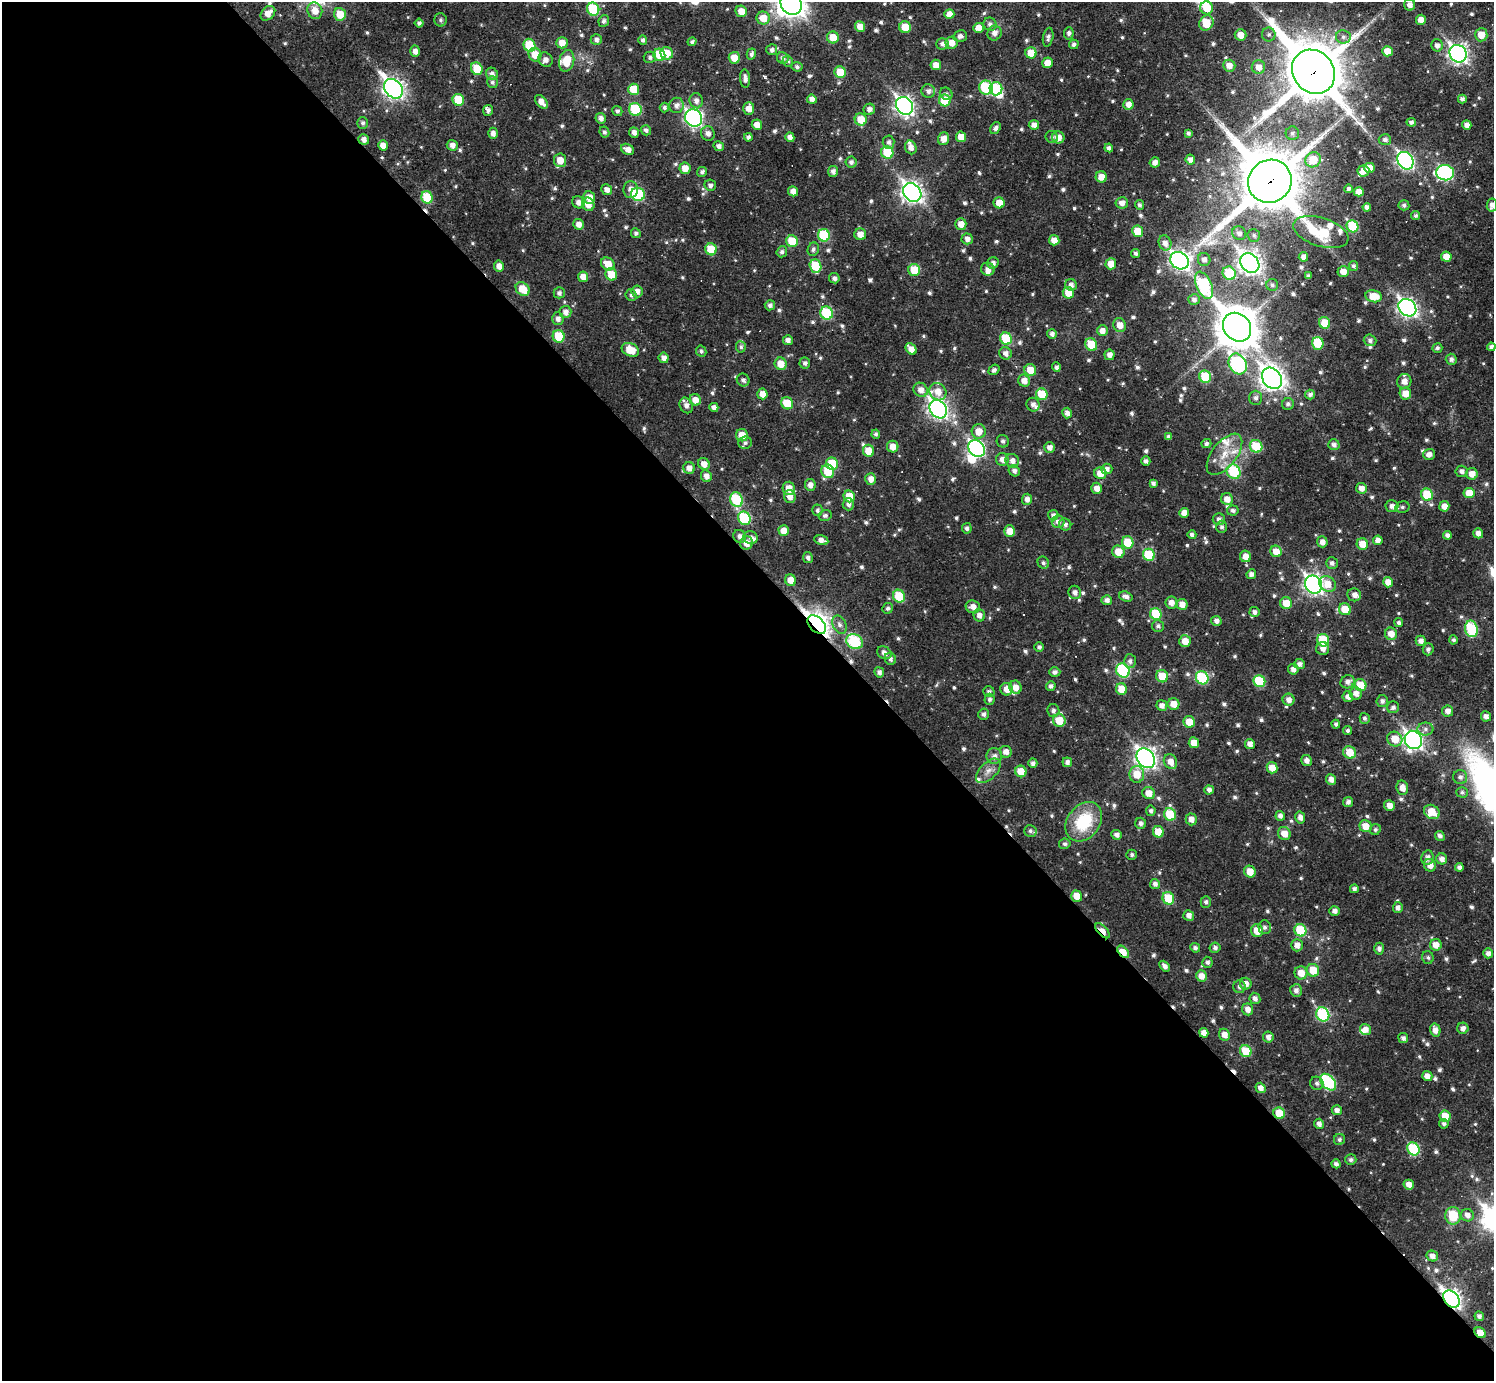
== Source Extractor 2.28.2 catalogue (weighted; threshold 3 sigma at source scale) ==
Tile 9 of 4 x 4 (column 1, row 3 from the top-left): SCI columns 1-1492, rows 1537-2915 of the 5971 x 5969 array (HDU 1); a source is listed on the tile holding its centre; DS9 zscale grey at full resolution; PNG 1496 x 1383 px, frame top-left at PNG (2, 2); each listed source drawn as its Kron ellipse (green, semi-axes under 4 px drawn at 4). Shown black and unused: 58% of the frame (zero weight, under 2 of 3 exposures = <1% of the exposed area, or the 3 px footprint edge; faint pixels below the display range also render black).
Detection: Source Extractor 2.28.2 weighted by HDU 2 'WHT'; one run over the whole footprint, this tile lists its part. Background 0.0245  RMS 0.0052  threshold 0.0232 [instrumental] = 3 sigma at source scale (4.5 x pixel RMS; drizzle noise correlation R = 1.50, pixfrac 1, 0.05/0.05 arcsec/px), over >= 5 px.
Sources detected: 796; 2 inside a brighter object's white glare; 5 cosmic-ray / hot-pixel residue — neither listed nor drawn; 21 inside a brighter listed object's ellipse — not listed separately; of the other 768, all 500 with FLUX_AUTO >= 1.25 (the completeness limit of this list) listed and drawn (268 fainter detections not listed), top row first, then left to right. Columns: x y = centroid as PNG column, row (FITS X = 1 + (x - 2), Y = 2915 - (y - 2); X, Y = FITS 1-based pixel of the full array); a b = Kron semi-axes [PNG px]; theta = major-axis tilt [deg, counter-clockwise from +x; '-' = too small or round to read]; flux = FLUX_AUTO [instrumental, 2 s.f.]
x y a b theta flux
791 4 12 10 -47 550
1410 5 5 5 - 3.1
1207 8 6 6 - 9.8
593 9 6 6 - 29
315 11 8 7 - 5.3
741 11 6 5 - 5.8
268 13 8 6 46 5.1
340 14 6 6 - 9.2
949 14 5 5 - 4.8
763 18 6 6 - 7.6
441 20 7 6 - 1.3
1421 20 5 5 - 4.7
604 21 6 5 - 1.5
419 23 4 4 - 1.6
1206 23 8 7 - 13
990 24 7 6 - 2.1
860 27 5 5 - 5.1
905 27 6 6 - 8.1
978 28 5 5 - 5.3
994 33 7 7 - 3
1069 33 6 4 83 1.6
1240 35 6 5 - 6
1269 35 7 7 - 1.8
1481 35 6 6 - 6.6
960 36 7 6 - 2.1
833 37 6 6 - 8.6
1048 37 9 5 79 1.9
1343 37 7 6 - 1.9
596 40 5 5 - 1.9
643 40 5 4 - 1.6
692 42 4 4 - 1.3
562 43 6 5 - 5.5
952 43 6 6 - 5
942 44 6 6 - 2.3
1074 44 5 5 - 1.7
529 45 6 6 - 18
1437 45 6 6 - 2.6
772 50 5 5 - 1.8
415 51 5 5 - 2.9
1387 51 5 5 - 6.5
667 53 6 6 - 9.3
1031 53 5 5 - 8.5
751 54 5 4 - 1.6
1458 54 9 8 - 220
535 55 7 6 - 7.8
659 55 6 6 - 14
650 57 6 5 - 1.4
734 58 6 5 - 6.3
783 58 6 5 - 1.9
545 60 8 6 -51 2.8
567 61 11 7 76 11
788 61 5 5 - 1.3
1048 63 5 5 - 5.9
936 65 5 5 - 4.4
1229 66 6 6 - 4.5
797 67 5 4 - 1.5
1258 67 7 6 - 4.4
477 69 6 5 - 12
840 72 6 5 - 10
1313 72 23 20 -50 3400
492 74 6 5 - 2.4
745 79 9 5 -84 2.4
492 82 6 5 - 1.4
986 88 7 7 - 34
394 89 11 8 -50 270
634 89 5 5 - 12
996 89 6 6 - 29
928 91 7 6 - 2
946 94 6 6 - 1.5
812 99 5 4 - 2.6
1462 99 4 4 - 1.7
458 100 6 5 - 15
945 100 6 6 - 16
696 101 7 6 - 2.6
541 102 8 5 -50 4
1128 104 5 5 - 3.8
677 105 8 7 - 2.7
904 106 9 8 - 210
664 108 5 4 - 1.4
749 108 6 5 - 4.7
635 109 6 6 - 27
869 109 6 5 - 2.6
488 110 5 5 - 1.8
617 111 5 5 - 1.3
601 118 5 5 - 2.4
694 118 9 8 - 150
861 119 6 6 - 9.4
1411 122 5 4 - 1.7
363 123 6 5 - 1.4
757 125 5 5 - 4
1034 125 5 5 - 3.2
1467 125 5 4 - 3
995 128 6 4 52 1.8
646 130 5 5 - 1.8
604 132 6 4 -65 1.3
634 132 5 4 - 2.4
493 133 5 5 - 2.7
708 133 7 7 - 2.8
1188 133 4 3 - 1.3
1292 133 7 6 - 1.4
748 137 4 4 - 1.8
790 137 5 4 - 3
961 137 5 5 - 5.7
1052 137 6 5 - 1.3
1058 137 6 6 - 4.7
364 139 5 5 - 2.6
944 139 6 5 - 4.7
1385 140 6 5 - 1.9
889 142 6 6 - 2
383 145 5 5 - 4.2
452 145 5 5 - 2.7
719 146 5 5 - 2.2
911 147 7 5 -67 3.2
1109 148 4 4 - 1.9
627 149 7 5 -28 3.4
887 153 6 6 - 17
1190 159 5 4 - 2.5
560 160 7 6 - 6.6
1313 160 8 7 - 11
1405 161 9 7 -57 140
851 162 5 5 - 1.9
1155 162 5 5 - 3.1
685 168 6 5 - 5.4
1369 168 5 5 - 7
833 171 5 5 - 2.3
1363 171 6 5 - 3.4
702 172 5 4 - 1.6
1445 173 9 7 -5 84
1101 177 5 5 - 4.7
1270 181 22 21 - 3900
710 185 6 5 - 1.8
1349 189 4 4 - 1.6
607 190 5 5 - 3.1
631 190 8 7 - 3.3
793 191 5 5 - 3.7
1359 192 5 4 - 4.5
912 193 10 8 -48 280
638 194 7 6 - 33
427 197 6 5 - 17
589 197 6 5 - 5.6
578 202 6 6 - 2.9
999 203 5 5 - 6
1122 203 6 5 - 3.3
588 204 7 6 - 5.1
1139 205 5 4 - 1.4
1404 205 5 5 - 1.4
1492 205 7 5 80 2.7
1367 207 4 4 - 2.2
1415 216 4 4 - 1.3
578 224 5 5 - 3.5
961 224 5 5 - 4.9
1353 226 6 5 - 24
1138 231 6 5 - 9.9
1321 232 28 14 -18 39
636 233 5 4 - 1.4
1239 233 7 6 - 2.5
860 234 6 6 - 4.3
824 235 6 6 - 25
1254 235 6 6 - 1.4
967 239 5 5 - 2.9
1054 240 5 5 - 4.8
792 241 6 5 - 15
1165 243 8 6 -69 2.9
711 249 6 5 - 13
813 249 7 5 66 1.5
782 252 5 5 - 1.7
1136 253 4 4 - 1.3
1303 257 5 4 - 2.9
1446 257 5 5 - 6.5
1204 259 6 6 - 2.2
1180 261 10 8 -36 180
993 263 6 5 - 2.1
1250 263 10 8 -48 320
608 264 7 6 - 6.6
1111 264 5 5 - 6.4
499 266 5 5 - 3.5
815 266 7 5 -70 16
1354 266 5 4 - 1.3
988 269 7 6 - 2.7
914 270 6 6 - 11
1343 272 6 5 - 4.5
1229 273 7 6 - 19
611 274 6 5 - 8.7
1308 276 4 4 - 1.4
583 277 5 5 - 4.7
834 278 5 5 - 1.8
1071 285 6 5 - 2.4
1204 285 14 7 -66 44
1272 285 6 6 - 1.3
523 289 8 6 -46 11
637 291 6 5 - 2.6
559 293 5 5 - 1.7
1068 293 6 5 - 7.5
631 295 6 5 - 1.3
1373 296 8 6 -11 10
1194 300 6 5 - 1.8
770 305 5 5 - 1.9
1407 308 10 8 -41 200
565 312 6 6 - 3
827 313 6 6 - 31
558 319 6 6 - 2.5
1325 323 6 5 - 11
1120 325 7 6 - 4.9
1237 327 15 13 -49 1400
1102 331 5 5 - 3.4
1052 334 5 5 - 2.1
559 336 6 6 - 14
1006 339 6 5 - 21
788 340 5 5 - 2.6
1370 340 6 6 - 2
1318 343 6 6 - 15
1091 344 6 5 - 14
741 347 6 5 - 1.3
1491 347 4 4 - 1.9
1437 348 5 5 - 1.3
911 349 6 5 - 4.5
630 350 9 6 -24 9.8
701 351 6 5 - 1.3
1005 353 6 6 - 2.7
1109 355 5 5 - 2.8
664 358 5 5 - 2.8
1451 359 5 5 - 1.9
805 363 5 5 - 1.7
781 364 6 6 - 7.6
1238 364 11 8 -61 68
1056 367 5 4 - 1.6
994 370 6 4 39 1.3
1030 370 6 5 - 7.7
1205 377 6 6 - 18
1272 378 11 9 -52 390
743 380 7 6 - 2
1024 381 6 6 - 4.3
1404 381 7 7 - 4
921 390 7 6 - 3.8
938 392 9 8 - 5.5
1405 393 6 5 - 6
762 394 5 5 - 4.4
1042 394 6 5 - 14
1310 394 5 5 - 2.1
1256 398 7 6 - 2
695 400 6 5 - 5.1
787 403 6 5 - 12
1288 404 6 5 - 1.6
686 405 8 6 -66 2.8
1033 405 7 6 - 2.3
714 407 5 4 - 2.4
938 409 10 8 -51 210
1067 413 5 4 - 2.7
979 431 7 7 - 6.4
876 434 4 4 - 1.5
742 435 6 6 - 6.7
1169 437 4 4 - 1.8
1003 441 6 6 - 1.7
745 443 7 6 - 1.3
1206 444 5 4 - 1.5
1334 445 6 5 - 2.1
1256 446 6 6 - 17
893 447 6 5 - 5.7
1049 447 5 5 - 2.9
977 449 9 7 -47 110
869 451 6 5 - 8.6
1224 454 24 12 52 11
1429 454 6 5 - 2.8
1002 460 6 6 - 3.3
1012 461 7 6 - 3.1
1146 461 5 4 - 1.8
704 464 6 5 - 4.3
832 464 6 6 - 14
689 468 6 5 - 3.1
1107 469 5 5 - 2.3
828 471 7 6 - 14
1014 471 6 5 - 2.1
1461 471 6 5 - 2.2
1234 472 7 6 - 28
1100 473 6 6 - 7.1
1472 474 6 5 - 5.2
706 476 6 5 - 3.3
871 479 6 5 - 3.8
1153 483 4 4 - 1.8
810 485 6 5 - 3.1
789 488 7 6 - 6.5
1097 488 5 5 - 4
1361 488 5 5 - 3.4
1469 493 5 5 - 6.5
1427 495 6 5 - 16
849 496 6 5 - 8.3
790 497 6 6 - 4
1027 499 5 5 - 2.7
1227 499 6 5 - 4.5
736 500 7 6 - 29
848 504 6 5 - 2.1
1392 506 6 6 - 2.9
1444 506 5 5 - 4.3
1402 507 7 5 14 1.3
817 510 6 5 - 1.3
1233 511 6 5 - 1.6
1184 513 5 5 - 4.2
1053 515 5 5 - 1.8
825 516 6 5 - 1.5
744 518 7 6 - 32
1219 519 6 6 - 1.9
1058 522 6 6 - 2.5
1065 525 6 6 - 2.1
1222 527 6 5 - 1.5
967 528 5 5 - 1.6
784 531 5 5 - 6.4
1010 531 6 5 - 5.6
1478 533 5 5 - 3
1192 535 4 4 - 1.5
1447 535 4 4 - 2.2
740 536 7 6 - 2.8
751 538 7 6 - 2.3
821 540 7 4 -13 2.9
1378 540 5 4 - 3.2
1128 542 6 5 - 14
1322 542 5 5 - 2.9
747 543 7 6 - 4.9
1362 544 6 5 - 7
1276 551 6 5 - 5.7
1118 552 6 6 - 8
1149 555 6 6 - 22
1245 556 6 5 - 5
808 558 5 5 - 1.6
1043 563 6 5 - 1.5
1332 563 6 6 - 1.9
1251 574 5 5 - 2.4
790 580 6 5 - 5.3
1388 582 5 5 - 4.6
1314 584 9 8 - 220
1328 584 9 7 -39 6.6
1075 592 6 6 - 2.4
1354 595 7 6 - 3.2
899 596 6 6 - 17
1126 597 7 5 -20 2.2
1107 600 5 5 - 2.4
1171 603 6 6 - 3.3
1286 603 6 6 - 7.2
1182 604 5 5 - 4.3
973 607 7 6 - 3.4
887 608 5 5 - 1.4
1345 609 6 5 - 8.8
1254 612 5 5 - 2
1156 614 6 5 - 18
979 615 6 5 - 2.8
1216 621 5 5 - 2.3
1399 623 4 4 - 1.3
817 624 11 7 -47 430
840 625 9 6 -64 2.1
1158 626 6 6 - 1.6
1471 629 8 6 -78 31
1391 634 6 6 - 5.1
1323 640 6 5 - 22
1453 640 4 4 - 1.3
855 641 8 7 - 37
1185 641 6 6 - 5.9
1421 641 5 5 - 2.6
1039 647 5 5 - 1.5
1323 649 6 6 - 3
1428 649 6 5 - 1.7
884 653 8 6 -30 2.6
890 659 6 5 - 1.7
1130 661 7 6 - 1.8
1299 664 5 5 - 2.2
1293 669 5 5 - 2.8
1123 670 7 6 - 42
879 672 5 4 - 1.8
1055 672 5 5 - 1.8
1162 676 6 6 - 10
1202 678 7 6 - 36
1259 681 6 5 - 22
1348 682 7 6 - 2.9
1360 685 6 5 - 12
1051 686 5 4 - 1.7
1016 687 7 6 - 4.5
1006 689 6 6 - 4.8
1121 689 6 5 - 9.2
989 691 6 5 - 1.3
1356 693 6 6 - 3.5
1348 697 5 5 - 3.1
989 699 5 5 - 1.5
1289 700 6 6 - 3
1382 701 6 5 - 1.8
1174 704 6 5 - 5.9
1162 706 5 5 - 2.9
1393 707 6 6 - 1.8
1053 711 6 6 - 1.9
1448 711 5 5 - 3.1
984 714 5 5 - 1.8
1486 716 5 5 - 2.7
1365 718 5 5 - 1.4
1059 721 6 6 - 11
1189 722 6 5 - 7.1
1336 724 4 4 - 1.5
1425 729 8 6 0 1.9
1348 731 4 4 - 1.3
1395 739 8 7 - 9.2
1413 740 9 8 - 210
1194 743 5 5 - 5.2
1250 744 5 5 - 3.3
1006 752 6 6 - 3.2
1350 752 6 6 - 9.3
994 756 8 8 - 2.7
1146 758 11 8 -52 250
1307 761 5 5 - 2.6
1067 762 5 4 - 2
1170 762 7 6 - 4.3
1033 763 5 4 - 1.9
1272 768 6 5 - 6
988 771 15 8 44 4.1
1021 771 6 5 - 8
1137 774 8 7 - 9.3
1460 777 7 7 - 2
1331 779 5 5 - 3.3
1402 788 7 5 -80 4.3
1209 790 5 4 - 2.1
1462 792 5 5 - 1.3
1149 793 6 6 - 5.2
1348 802 5 5 - 1.9
1389 805 5 5 - 4.2
1151 811 5 5 - 1.3
1432 812 8 6 -30 11
1170 814 6 5 - 17
1280 816 5 4 - 2.3
1300 817 6 5 - 2.7
1191 819 6 5 - 3.4
1084 822 21 16 53 27
1141 823 5 5 - 1.9
1366 826 6 6 - 6.5
1375 829 5 5 - 1.3
1030 831 6 6 - 1.4
1158 832 6 5 - 9.9
1284 833 7 6 - 5.5
1117 835 5 5 - 2.3
1440 836 5 4 - 1.8
1065 844 6 5 - 1.4
1132 855 5 5 - 1.4
1427 857 7 6 - 2.8
1442 859 5 5 - 2.7
1430 865 6 6 - 4.4
1459 867 4 4 - 1.9
1250 872 6 5 - 6.6
1155 884 5 5 - 2.1
1354 889 4 4 - 1.6
1077 896 5 5 - 7.5
1168 898 6 5 - 16
1206 902 6 5 - 1.6
1398 907 5 5 - 2
1335 911 5 4 - 2.4
1189 915 5 5 - 2.8
1265 927 7 6 - 1.8
1300 930 6 6 - 19
1103 931 9 4 -46 8.7
1257 931 6 6 - 7.4
1297 945 6 6 - 3.6
1436 945 6 5 - 5.2
1195 948 5 4 - 1.5
1215 948 5 5 - 1.6
1379 949 6 5 - 1.9
1123 952 7 4 -48 11
1488 953 5 5 - 2.2
1428 957 6 5 - 1.3
1207 962 5 5 - 1.7
1165 966 6 4 -48 2.2
1313 970 6 6 - 10
1301 973 6 6 - 7
1201 976 5 5 - 4.6
1246 984 6 6 - 3.3
1239 987 6 6 - 1.5
1296 990 6 6 - 2.5
1255 998 6 5 - 2.4
1247 1009 6 5 - 3.5
1323 1014 7 6 - 44
1463 1028 5 5 - 2.7
1366 1030 6 5 - 3.3
1435 1030 6 5 - 3.5
1204 1033 5 4 - 3.8
1224 1035 6 5 - 4.2
1268 1037 5 5 - 2.7
1403 1038 5 5 - 1.9
1246 1051 6 5 - 14
1427 1076 5 5 - 3.4
1328 1082 10 6 -48 47
1317 1083 7 6 - 1.6
1260 1088 5 4 - 3.3
1337 1110 5 5 - 2.3
1279 1113 6 5 - 11
1445 1116 6 5 - 8
1319 1124 5 4 - 2.7
1444 1124 5 4 - 1.4
1339 1139 6 5 - 1.3
1413 1149 7 6 - 29
1351 1160 5 5 - 1.5
1336 1164 4 4 - 1.9
1409 1185 5 5 - 3.9
1467 1215 6 6 - 3
1453 1216 9 7 -80 14
1432 1256 6 5 - 2.7
1451 1299 9 7 -49 230
1479 1316 5 4 - 1.8
1480 1333 6 5 - 6.7
Overlapping masked pixels (flux is a lower limit): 9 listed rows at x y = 1313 72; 1270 181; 427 197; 817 624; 1103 931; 1123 952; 1279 1113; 1451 1299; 1480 1333
Isophote crosses this tile's border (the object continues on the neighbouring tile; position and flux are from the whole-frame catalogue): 2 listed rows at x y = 791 4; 1492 205